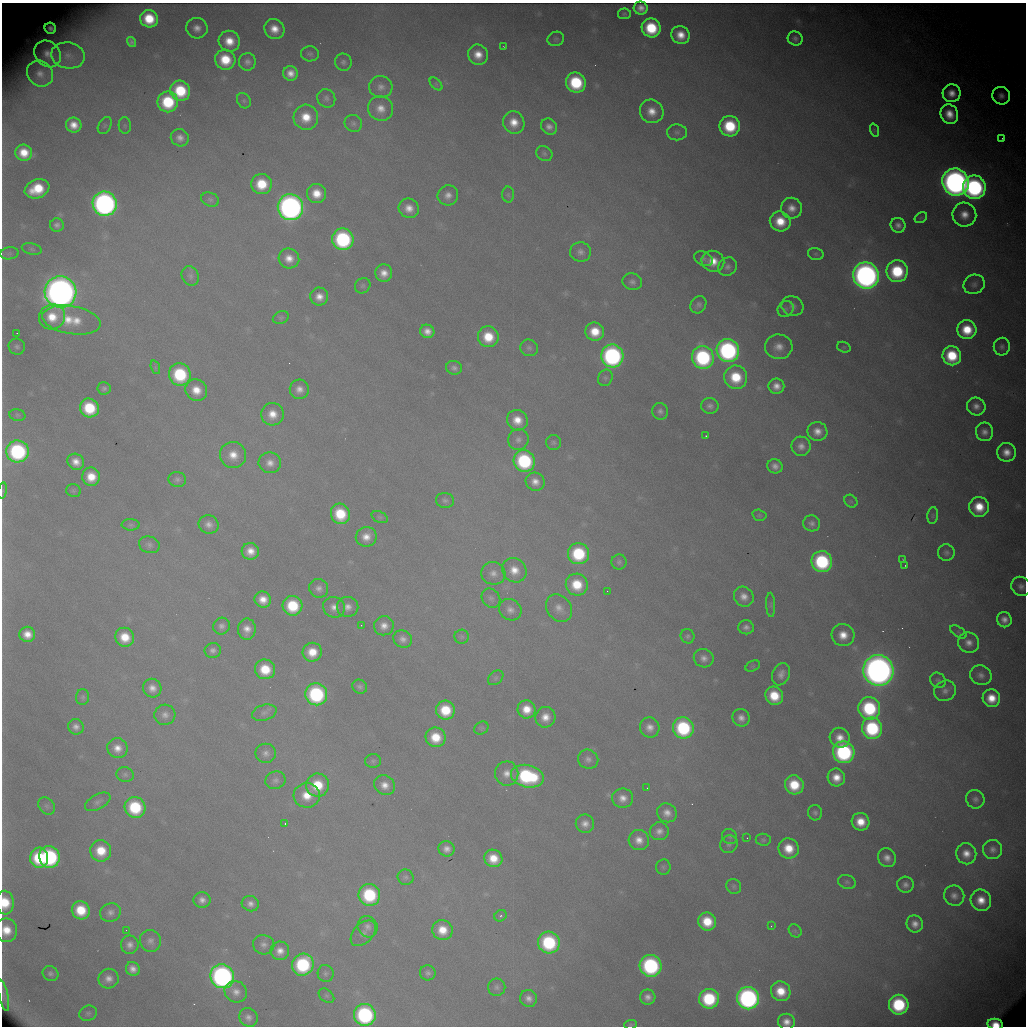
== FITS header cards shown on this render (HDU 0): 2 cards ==
NAXIS1  =                 1024 /fastest changing axis
NAXIS2  =                 1024 /next to fastest changing axis

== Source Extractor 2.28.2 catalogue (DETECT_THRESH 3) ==
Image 1024 x 1024 px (HDU 0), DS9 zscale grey, 1 PNG px = 1 image px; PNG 1028 x 1028 px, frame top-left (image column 1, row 1024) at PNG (2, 3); each listed source drawn as its Kron ellipse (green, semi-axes under 4 px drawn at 4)
Background 10300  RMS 99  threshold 298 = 3 sigma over >= 5 px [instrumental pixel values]
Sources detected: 308; all 308 listed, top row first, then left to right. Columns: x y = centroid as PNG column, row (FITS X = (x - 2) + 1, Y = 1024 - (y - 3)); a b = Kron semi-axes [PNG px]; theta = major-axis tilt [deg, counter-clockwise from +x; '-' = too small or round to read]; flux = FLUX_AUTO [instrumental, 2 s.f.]
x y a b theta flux
641 8 7 6 - 5.0e+04
624 14 6 5 - 1.4e+04
149 19 9 8 - 2.4e+05
50 28 6 5 - 3.2e+04
197 28 11 10 - 5.9e+04
651 28 10 9 - 3.7e+05
274 29 10 9 - 1.1e+05
680 35 9 8 - 1.1e+05
795 38 7 7 - 2.6e+04
556 39 8 7 - 1.7e+04
229 41 11 10 - 1.4e+05
132 42 5 4 - 1.7e+04
503 46 3 2 - 4.1e+03
48 54 14 12 -47 8.0e+04
310 54 9 7 -6 2.2e+04
68 55 17 13 -10 9.2e+04
478 55 10 10 - 1.1e+05
225 60 10 10 - 2.4e+05
247 62 9 8 - 3.4e+04
343 62 9 8 - 2.5e+04
40 73 14 12 -42 7.2e+04
291 73 7 7 - 7.0e+04
576 83 10 9 - 4.8e+05
436 84 8 4 -46 1.2e+04
381 87 11 11 - 5.3e+04
180 91 10 9 - 3.7e+05
952 93 9 9 - 8.1e+04
1001 96 9 8 - 4.5e+04
326 98 9 8 - 2.6e+04
244 101 8 6 -59 1.7e+04
168 102 10 10 - 4.4e+05
380 108 13 12 - 9.1e+04
652 111 12 11 - 1.1e+05
949 114 10 8 -66 1.2e+05
306 117 12 12 - 1.7e+05
514 122 11 10 - 1.1e+05
353 123 9 8 - 2.3e+04
74 125 8 7 - 9.0e+04
125 125 8 6 -89 1.6e+04
105 126 9 6 60 1.8e+04
730 126 10 10 - 3.9e+05
549 127 8 7 - 4.2e+04
874 130 7 4 -72 9.5e+03
677 132 10 8 -1 3.0e+04
180 138 9 8 - 4.9e+04
1002 138 3 3 - 6.0e+03
24 153 8 8 - 1.4e+05
544 154 8 7 - 1.9e+04
955 182 14 13 - 4.7e+06
261 184 10 10 - 2.5e+05
974 187 12 11 - 1.7e+06
37 189 13 9 22 2.6e+05
316 193 10 9 - 1.3e+05
448 195 10 10 - 5.6e+04
508 195 8 6 -88 1.5e+04
210 199 9 6 -23 2.0e+04
105 204 12 12 - 3.3e+06
290 207 13 12 - 3.8e+06
409 208 10 9 - 8.1e+04
792 208 10 10 - 7.6e+04
964 215 12 12 - 1.0e+05
921 218 7 5 31 9.6e+03
780 221 10 10 - 1.8e+05
57 225 7 6 - 2.9e+04
898 225 7 7 - 4.0e+04
343 239 11 10 - 9.8e+05
32 249 10 5 -12 1.9e+04
581 252 10 9 - 4.0e+04
10 253 9 6 7 2.2e+04
816 254 8 6 -15 1.5e+04
289 258 10 10 - 8.4e+04
703 259 10 6 -26 2.1e+04
713 261 11 10 - 1.2e+05
728 267 10 8 42 3.3e+04
897 271 11 10 - 4.5e+05
384 273 9 8 - 7.5e+04
866 275 13 12 - 4.2e+06
190 276 10 8 -60 2.9e+04
632 282 10 8 -19 3.1e+04
974 284 11 9 24 3.5e+04
363 286 8 7 - 1.6e+04
61 292 16 15 - 6.9e+06
319 297 9 9 - 7.0e+04
698 305 9 7 55 2.8e+04
792 306 11 9 -18 3.9e+04
786 309 8 7 - 2.4e+04
52 317 13 12 - 1.7e+05
281 317 8 6 25 1.5e+04
71 320 29 14 -10 2.3e+05
967 330 9 9 - 2.2e+05
427 331 7 6 - 5.8e+04
595 332 9 9 - 1.7e+05
17 333 2 2 - 3.4e+03
488 337 10 10 - 2.1e+05
17 347 8 8 - 2.3e+04
779 347 14 12 -6 8.5e+04
844 347 7 5 -19 1.0e+04
1002 347 9 8 - 2.7e+04
529 348 9 8 - 2.5e+04
728 350 11 11 - 1.6e+06
612 356 11 11 - 1.7e+06
952 356 10 9 - 3.1e+05
703 357 11 11 - 9.6e+05
155 367 7 4 -72 1.3e+04
454 368 8 7 - 2.8e+04
180 374 11 10 - 5.5e+05
736 377 12 11 - 2.7e+05
605 378 8 7 - 2.1e+04
776 386 8 7 - 6.4e+04
104 388 6 6 - 1.9e+04
299 389 10 9 - 5.9e+04
196 390 11 10 - 1.2e+05
710 406 8 8 - 3.2e+04
976 406 9 9 - 5.3e+04
89 408 10 9 - 3.4e+05
660 411 8 8 - 2.9e+04
272 414 11 11 - 1.1e+05
17 415 8 6 -15 1.6e+04
517 420 10 10 - 1.1e+05
817 431 10 9 - 7.4e+04
984 432 9 8 - 5.0e+04
706 436 2 2 - 5.2e+03
518 439 10 10 - 4.1e+04
553 442 7 7 - 1.8e+04
801 446 9 9 - 5.1e+04
17 451 11 11 - 1.0e+06
1006 452 9 9 - 9.1e+04
233 455 13 13 - 1.2e+05
524 461 11 10 - 7.3e+05
76 462 9 7 -37 7.2e+04
270 463 11 10 - 6.3e+04
775 466 8 7 - 4.3e+04
91 477 9 9 - 1.4e+05
177 479 8 7 - 2.3e+04
535 482 10 9 - 6.6e+04
3 491 8 4 82 1.5e+04
73 491 7 6 - 1.4e+04
445 500 9 7 -11 2.3e+04
851 501 7 5 -44 1.5e+04
979 507 10 9 - 1.9e+05
340 514 10 9 - 2.8e+05
759 515 7 5 -15 1.2e+04
933 515 8 5 84 1.4e+04
380 517 8 5 -26 1.4e+04
812 523 8 8 - 3.0e+04
209 524 10 9 - 4.7e+04
131 525 9 5 -2 1.7e+04
366 537 10 9 - 8.2e+04
149 545 10 8 -15 2.7e+04
250 551 8 8 - 8.5e+04
946 553 8 8 - 2.4e+04
578 554 10 10 - 4.9e+05
903 560 3 2 - 4.9e+03
619 562 8 7 - 1.9e+04
822 562 10 10 - 7.3e+05
905 565 2 2 - 4.2e+03
514 570 13 11 -42 1.1e+05
493 573 12 11 - 5.6e+04
577 585 11 10 - 2.3e+05
1021 586 10 9 - 3.9e+04
319 588 10 9 - 4.1e+04
607 591 2 2 - 8.8e+03
744 597 10 9 - 6.3e+04
491 598 10 8 -49 2.9e+04
263 599 8 8 - 9.1e+04
771 605 12 4 -88 1.9e+04
293 606 10 9 - 3.4e+05
334 607 11 10 - 6.1e+04
348 607 10 10 - 5.8e+04
559 608 15 12 -52 6.7e+04
510 610 12 10 -37 5.1e+04
1004 620 8 7 - 5.8e+04
361 625 2 2 - 3.8e+03
222 626 8 8 - 3.3e+04
384 626 10 9 - 6.4e+04
746 627 8 7 - 3.1e+04
247 629 10 9 - 7.1e+04
958 632 9 5 -34 1.5e+04
27 634 8 7 - 9.0e+04
843 635 11 11 - 1.2e+05
687 636 7 7 - 1.8e+04
125 637 10 9 - 1.6e+05
462 637 7 7 - 1.8e+04
403 639 9 8 - 4.4e+04
969 643 11 10 - 6.0e+04
213 650 8 7 - 3.1e+04
312 652 9 9 - 1.5e+05
704 658 10 9 - 4.4e+04
753 666 8 5 25 1.3e+04
265 669 10 10 - 2.3e+05
878 670 15 15 - 6.6e+06
781 674 11 8 67 5.2e+04
981 675 11 9 -21 4.4e+04
496 678 9 6 41 1.8e+04
938 680 8 7 - 2.0e+04
360 687 7 6 - 2.3e+04
152 688 9 9 - 5.9e+04
945 691 11 10 - 4.4e+04
316 694 11 11 - 8.8e+05
774 696 9 8 - 2.2e+05
83 697 8 6 88 1.7e+04
991 698 9 8 - 1.5e+05
869 708 11 11 - 6.6e+05
527 709 9 9 - 1.3e+05
445 710 9 9 - 2.5e+05
264 713 13 7 17 3.4e+04
165 715 10 10 - 4.6e+04
545 717 10 10 - 8.6e+04
741 718 9 8 - 5.2e+04
76 727 8 7 - 3.8e+04
650 727 10 9 - 6.1e+04
481 728 7 6 - 1.4e+04
683 728 11 10 - 6.8e+05
872 728 11 10 - 7.2e+05
436 737 10 9 - 1.9e+05
840 738 10 9 - 9.0e+04
117 748 10 10 - 7.8e+04
844 752 11 10 - 1.2e+06
266 753 10 9 - 3.9e+04
588 759 10 9 - 3.8e+04
373 761 8 7 - 1.9e+04
507 773 12 11 - 7.8e+04
125 775 9 7 -17 2.1e+04
527 776 16 11 -13 8.0e+05
836 777 9 8 - 1.1e+05
275 780 10 8 18 3.0e+04
317 785 11 11 - 2.4e+05
385 785 11 9 -32 7.3e+04
794 785 9 9 - 2.6e+05
647 788 3 2 - 5.0e+03
307 795 13 12 - 1.5e+05
623 798 10 9 - 6.7e+04
975 799 9 9 - 3.5e+04
98 802 14 7 29 3.4e+04
47 806 9 7 -50 2.5e+04
135 807 10 10 - 4.6e+05
667 813 10 9 - 6.4e+04
815 813 8 7 - 2.3e+04
861 822 9 8 - 1.5e+05
285 824 3 2 - 1.0e+04
585 824 9 9 - 5.6e+04
659 831 9 9 - 4.8e+04
730 837 8 7 - 1.8e+04
747 838 2 2 - 6.0e+03
639 840 10 10 - 7.9e+04
763 840 7 6 - 1.5e+04
729 844 9 8 - 2.6e+04
789 848 10 10 - 1.7e+05
447 849 8 7 - 4.5e+04
993 849 10 9 - 4.3e+04
101 851 11 10 - 2.0e+05
966 854 11 10 - 9.3e+04
49 857 11 10 - 1.0e+06
39 858 10 9 - 4.0e+05
493 858 9 8 - 1.5e+05
887 858 9 8 - 5.7e+04
663 867 8 7 - 1.7e+04
406 877 8 7 - 2.1e+04
847 882 9 7 -17 2.0e+04
905 885 8 8 - 3.5e+04
734 886 8 7 - 1.7e+04
369 895 11 11 - 5.5e+05
954 896 10 10 - 4.7e+04
202 900 8 8 - 4.7e+04
981 900 11 10 - 1.3e+05
5 903 12 9 -86 2.2e+05
250 904 9 7 -14 4.1e+04
81 910 9 8 - 2.3e+05
110 912 10 9 - 4.1e+04
500 916 6 5 - 1.5e+04
707 922 9 8 - 2.1e+05
915 924 9 8 - 6.0e+04
771 926 2 2 - 5.2e+03
367 927 11 9 -62 4.3e+04
6 930 12 11 - 1.5e+05
126 930 2 2 - 3.3e+03
442 930 10 10 - 1.4e+05
795 931 7 5 -46 1.5e+04
363 933 15 10 47 4.7e+04
150 941 11 10 - 4.2e+04
549 943 11 10 - 6.5e+05
130 945 9 9 - 4.5e+04
264 945 11 9 -13 4.0e+04
280 951 9 9 - 6.8e+04
303 965 11 10 - 7.2e+05
651 966 11 11 - 1.1e+06
133 969 7 6 - 5.2e+04
326 973 8 8 - 2.3e+04
428 973 8 7 - 2.5e+04
50 974 8 7 - 2.5e+04
222 976 12 11 - 2.7e+06
109 979 10 10 - 6.0e+04
497 987 9 8 - 2.6e+04
781 991 10 9 - 1.8e+05
236 992 12 10 -31 6.2e+04
4 995 16 4 -78 2.7e+04
326 996 9 6 -38 1.6e+04
648 997 8 7 - 4.5e+04
529 998 9 8 - 4.7e+04
748 998 11 11 - 2.2e+06
709 999 10 9 - 5.6e+05
899 1005 10 10 - 6.6e+05
88 1013 9 7 24 2.1e+04
365 1015 11 11 - 1.1e+06
248 1017 10 9 - 4.2e+04
786 1022 8 8 - 6.8e+04
995 1024 8 5 -9 1.1e+05
631 1025 6 5 - 1.2e+04
At the frame edge (FLAGS 8, measured only in part): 6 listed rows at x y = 3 491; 5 903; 6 930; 786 1022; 995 1024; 631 1025